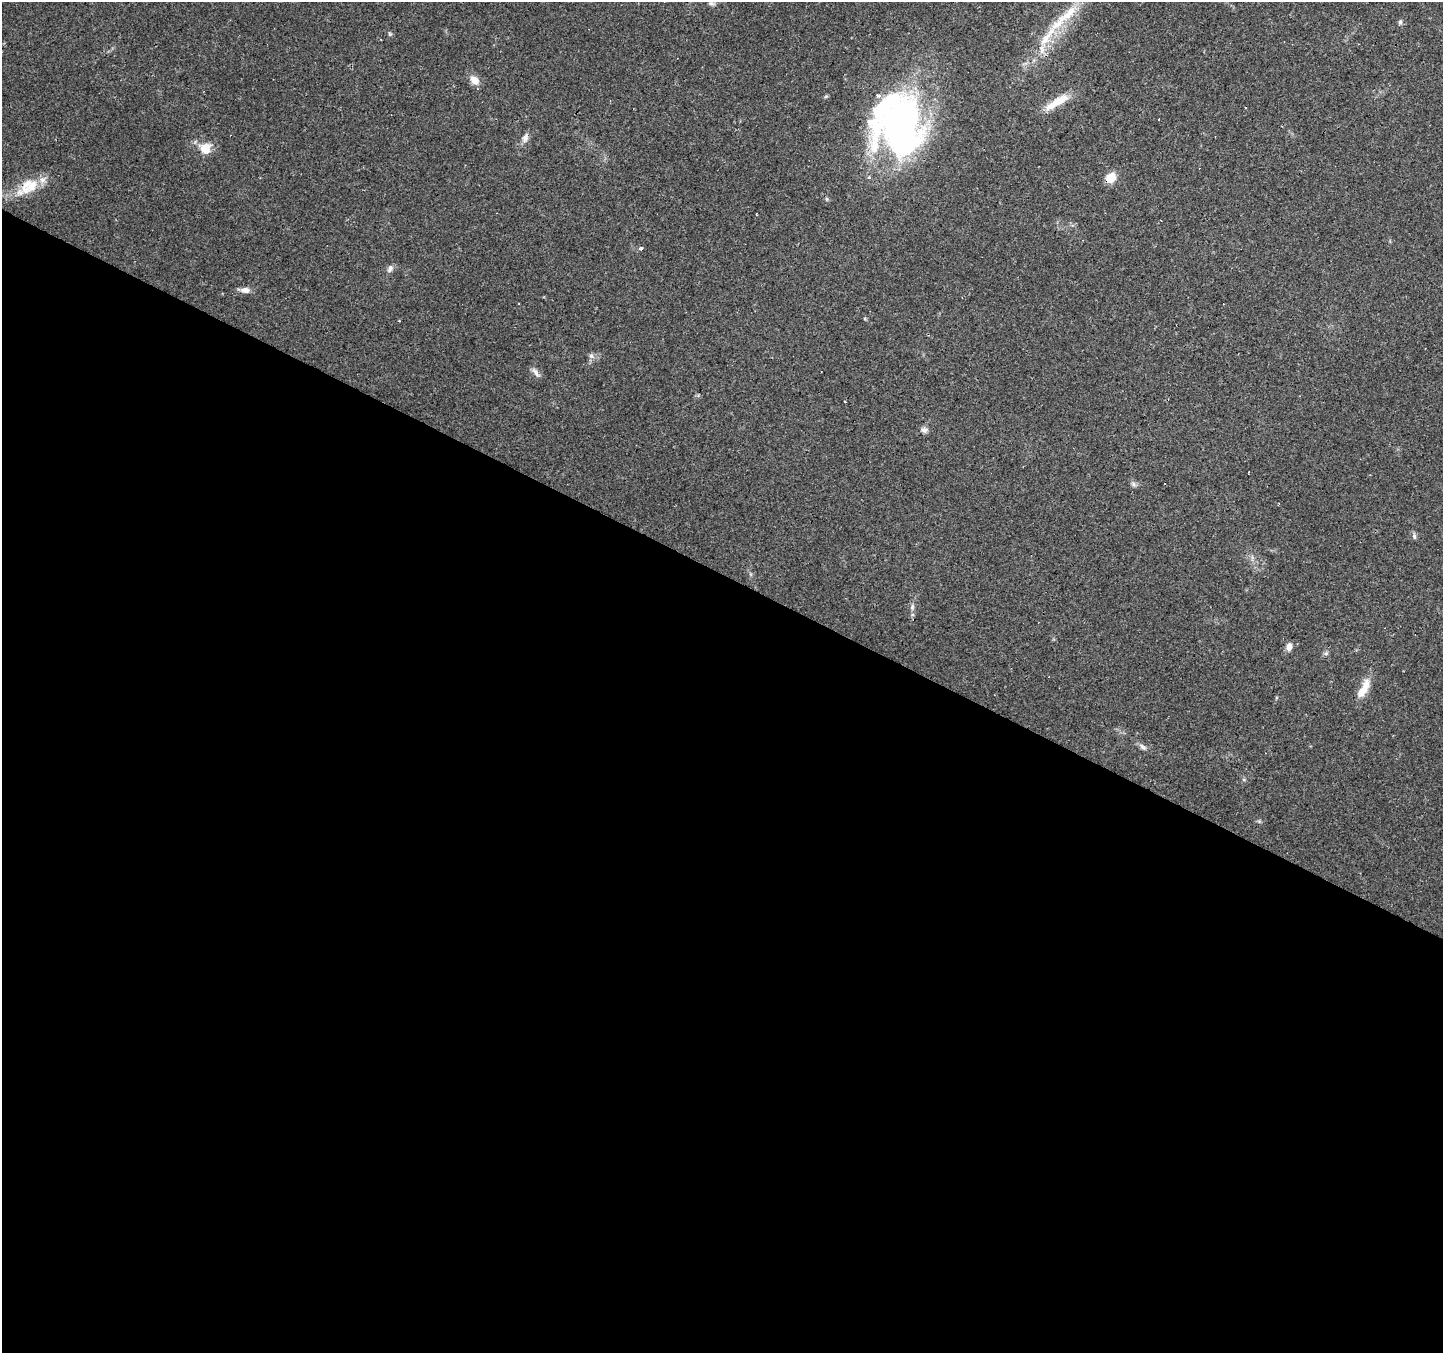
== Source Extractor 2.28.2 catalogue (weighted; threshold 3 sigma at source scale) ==
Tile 14 of 4 x 4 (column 2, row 4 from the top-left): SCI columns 1442-2882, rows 195-1545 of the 5765 x 5860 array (HDU 1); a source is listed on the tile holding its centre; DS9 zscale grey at full resolution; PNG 1445 x 1355 px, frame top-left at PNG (2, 2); no overlay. Shown black and unused: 58% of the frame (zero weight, under 2 of 3 exposures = <1% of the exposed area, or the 3 px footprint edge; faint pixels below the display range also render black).
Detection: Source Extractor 2.28.2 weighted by HDU 2 'WHT'; one run over the whole footprint, this tile lists its part. Background 0.0783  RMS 0.006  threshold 0.0268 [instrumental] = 3 sigma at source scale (4.5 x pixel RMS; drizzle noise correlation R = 1.50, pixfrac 1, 0.0396/0.0396 arcsec/px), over >= 5 px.
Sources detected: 39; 1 inside a brighter object's white glare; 6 cosmic-ray / hot-pixel residue — not listed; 4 inside a brighter listed object's ellipse — not listed separately; the other 28 listed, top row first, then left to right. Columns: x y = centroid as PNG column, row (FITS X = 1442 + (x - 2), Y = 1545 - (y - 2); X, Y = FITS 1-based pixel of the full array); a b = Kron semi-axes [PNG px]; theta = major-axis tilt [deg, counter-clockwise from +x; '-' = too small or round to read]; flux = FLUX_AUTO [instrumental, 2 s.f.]
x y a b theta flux
711 3 10 4 -9 1.4
1069 13 36 12 47 19
1400 22 7 5 -89 1.3
390 34 5 5 - 0.89
474 80 12 9 -49 5.4
1056 102 36 9 32 12
900 127 65 56 -67 230
525 138 13 8 68 3.3
205 148 14 13 - 9.4
869 177 3 3 - 27
1111 177 9 8 - 12
28 187 34 17 33 18
827 199 6 4 -89 0.82
641 248 6 4 71 1.6
390 268 10 7 64 2.4
245 290 11 7 -5 3.6
518 303 3 2 - 0.72
399 320 3 2 - 0.42
591 356 7 6 - 1.8
535 372 16 6 -53 2.6
924 430 11 7 -8 2.3
1134 484 9 6 -42 1.6
1414 536 8 5 -80 1.5
912 607 9 6 80 1.9
1289 647 9 7 85 3.7
1326 653 6 5 - 1.2
1365 686 24 10 73 8.5
1143 747 12 6 -35 2.2
Overlapping masked pixels (flux is a lower limit): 1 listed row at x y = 1111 177